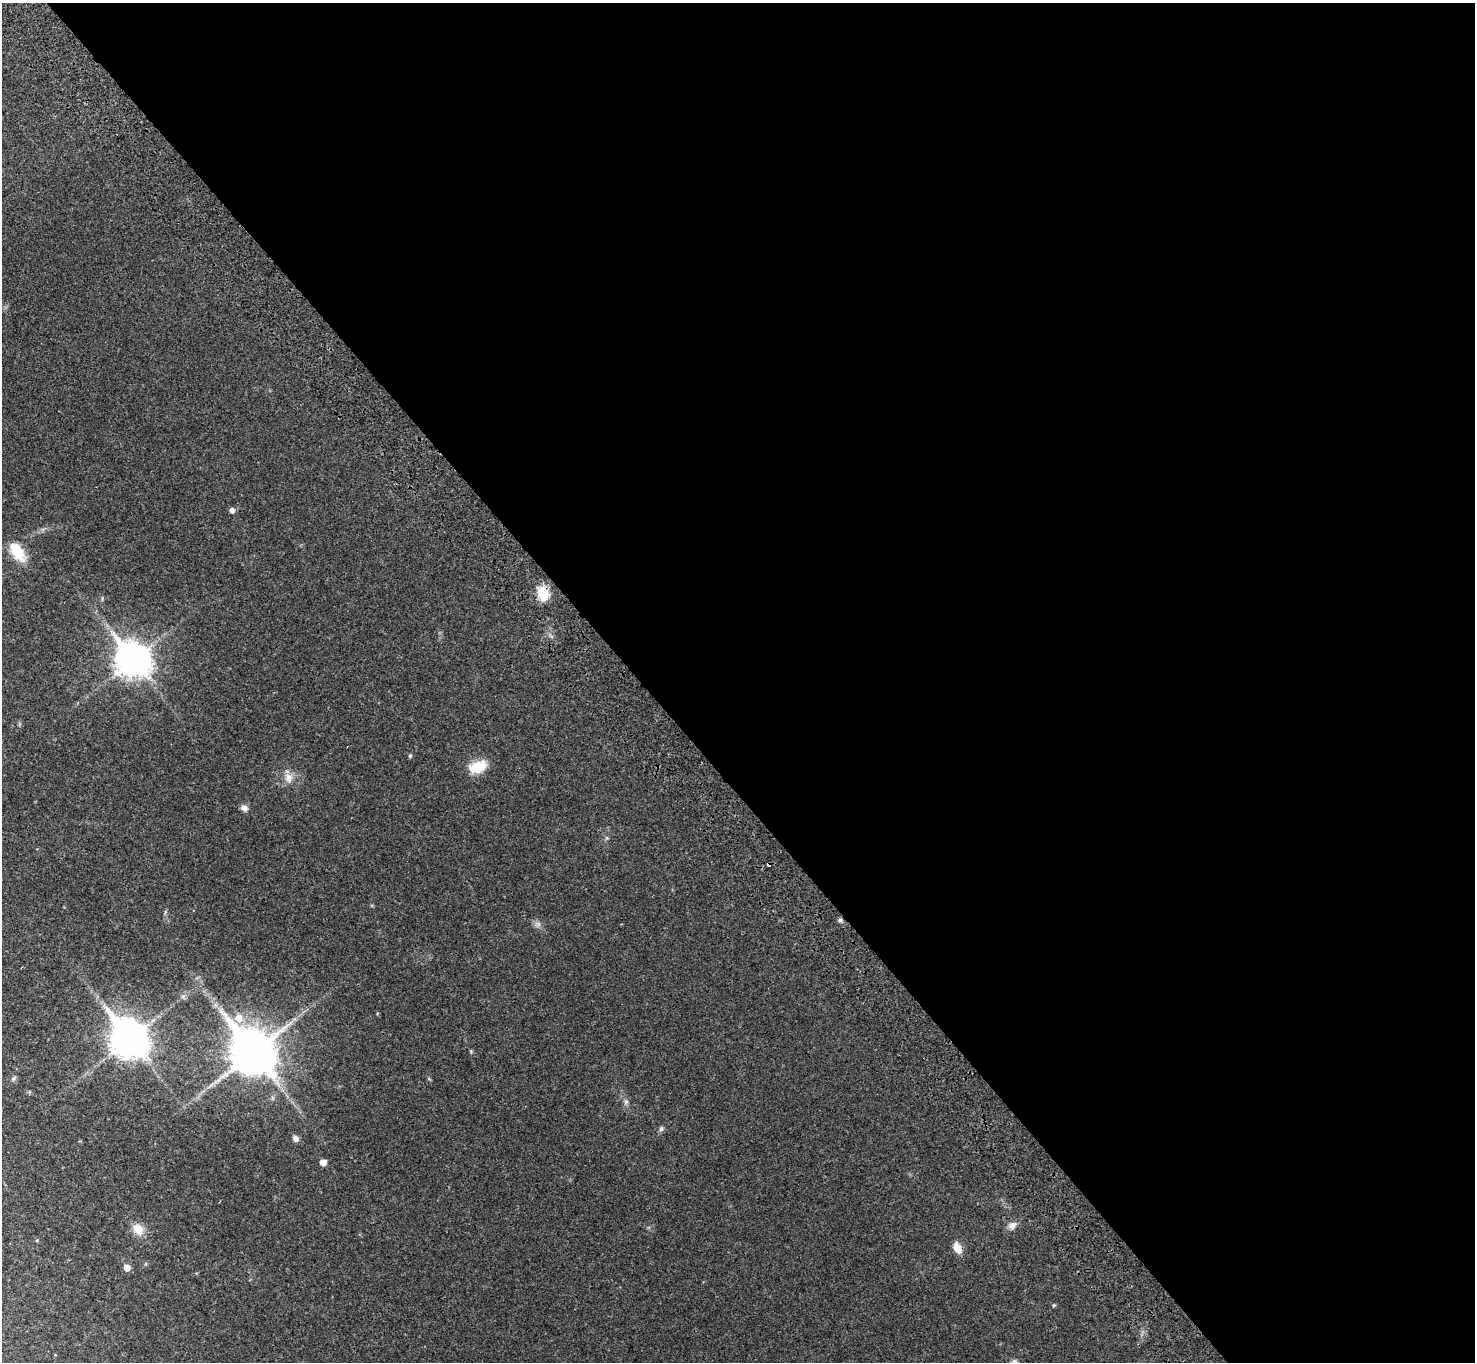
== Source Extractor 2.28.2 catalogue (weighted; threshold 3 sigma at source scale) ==
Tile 8 of 4 x 4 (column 4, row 2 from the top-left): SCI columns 4520-5992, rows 2965-4324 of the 6094 x 6064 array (HDU 1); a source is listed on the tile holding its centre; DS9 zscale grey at full resolution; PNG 1477 x 1364 px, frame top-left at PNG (2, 3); no overlay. Shown black and unused: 57% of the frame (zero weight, under 3 of 4 exposures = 6% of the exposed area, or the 3 px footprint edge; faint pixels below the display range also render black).
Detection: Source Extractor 2.28.2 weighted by HDU 2 'WHT'; one run over the whole footprint, this tile lists its part. Background 0.0342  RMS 0.0039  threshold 0.0175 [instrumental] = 3 sigma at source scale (4.5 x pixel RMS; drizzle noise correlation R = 1.50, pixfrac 1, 0.05/0.05 arcsec/px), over >= 5 px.
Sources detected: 24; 2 cosmic-ray / hot-pixel residue — not listed; the other 22 listed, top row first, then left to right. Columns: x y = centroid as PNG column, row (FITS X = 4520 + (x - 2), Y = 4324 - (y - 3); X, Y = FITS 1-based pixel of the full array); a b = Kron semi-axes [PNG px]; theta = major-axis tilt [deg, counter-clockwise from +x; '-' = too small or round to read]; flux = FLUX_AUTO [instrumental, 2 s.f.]
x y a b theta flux
232 510 5 5 - 1.6
17 552 21 11 -54 12
543 594 14 11 -77 9.5
132 660 13 10 -48 690
410 756 6 4 69 0.5
478 767 22 13 20 8.5
288 778 15 11 -75 3.5
244 808 9 7 -38 1.8
183 996 7 4 19 0.75
239 1018 12 10 -77 4.3
129 1039 14 11 -52 880
253 1052 15 12 -50 1700
13 1078 7 5 35 0.78
626 1102 7 6 - 0.93
661 1129 8 6 73 0.87
295 1138 8 6 -44 1.7
323 1162 6 5 - 2.8
1012 1225 12 8 29 2.4
138 1229 14 11 -48 5
957 1248 13 8 -67 3.8
127 1267 5 5 - 4.1
1054 1305 5 4 - 0.42
Overlapping masked pixels (flux is a lower limit): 1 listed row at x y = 543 594